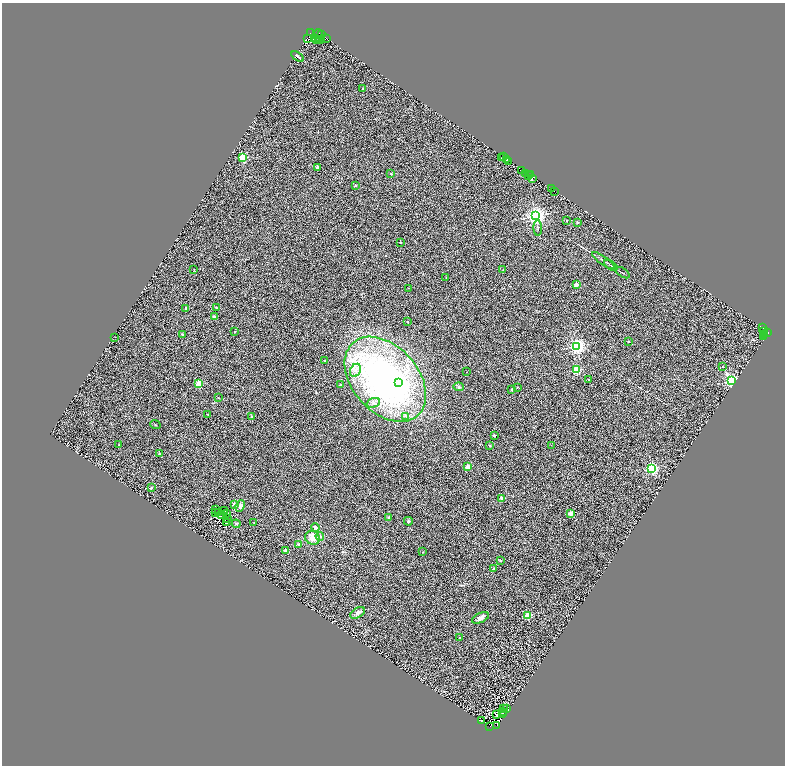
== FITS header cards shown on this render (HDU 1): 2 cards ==
NAXIS1  =                 1566
NAXIS2  =                 1527

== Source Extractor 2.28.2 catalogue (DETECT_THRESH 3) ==
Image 1566 x 1527 px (HDU 1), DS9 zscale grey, zoomed out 1/2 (1 PNG px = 2 x 2 image px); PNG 787 x 768 px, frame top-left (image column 2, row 1526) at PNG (2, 3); each listed source drawn as its Kron ellipse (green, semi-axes under 4 px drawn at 4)
Background 0.223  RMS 0.32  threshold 0.955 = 3 sigma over >= 5 px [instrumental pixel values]
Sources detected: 173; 56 cannot appear on this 1/2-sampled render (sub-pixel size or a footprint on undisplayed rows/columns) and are neither listed nor drawn; the other 117 listed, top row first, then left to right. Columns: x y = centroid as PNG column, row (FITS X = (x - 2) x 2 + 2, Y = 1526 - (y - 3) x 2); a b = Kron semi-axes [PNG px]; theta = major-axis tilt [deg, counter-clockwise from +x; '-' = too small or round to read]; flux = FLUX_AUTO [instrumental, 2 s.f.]
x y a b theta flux
310 33 3 1 - 650
318 33 4 2 - 670
321 35 2 1 - 1200
307 38 2 1 - 890
315 38 3 2 - 390
317 39 2 1 - 410
327 39 2 1 - 150
319 40 2 1 - 700
321 40 2 1 - 270
298 56 7 2 -34 200
363 89 3 3 - 43
504 157 2 1 - 130
243 158 3 3 - 4300
501 158 2 1 - 62
507 159 3 1 - 290
509 161 2 1 - 190
317 167 2 2 - 560
522 171 2 1 - 95
391 173 2 2 - 100
525 173 2 1 - 150
528 175 2 1 - 650
531 175 2 1 - 79
532 178 2 1 - 480
355 185 2 2 - 180
551 188 3 2 - 160
554 191 2 1 - 54
535 216 3 3 - 40000
567 221 2 2 - 110
577 222 2 2 - 170
538 228 8 2 -88 64
400 242 3 1 - 21
603 260 13 2 -35 120
611 265 8 2 -33 84
194 270 2 1 - 25
503 270 2 2 - 27
622 272 8 1 -32 52
446 277 2 2 - 30
576 285 2 2 - 890
409 288 2 2 - 45
216 307 3 3 - 61
186 308 2 2 - 390
214 317 2 2 - 470
408 322 2 2 - 130
762 328 2 2 - 430
764 331 2 1 - 67
234 332 2 2 - 94
768 332 2 2 - 1700
183 335 2 2 - 210
765 335 4 2 - 350
115 337 2 1 - 99
763 337 2 1 - 52
628 341 2 2 - 43
577 346 3 3 - 23000
325 361 2 2 - 85
722 367 2 2 - 37
355 370 7 5 61 270
576 370 3 3 - 5300
467 372 2 2 - 26
385 379 49 33 -48 21000
589 379 2 2 - 59
732 381 3 3 - 19000
399 382 3 3 - 1500
199 384 2 2 - 2300
340 385 2 2 - 240
459 387 5 4 - 78
518 387 2 2 - 29
512 389 2 2 - 250
218 398 2 2 - 37
373 403 7 4 20 190
208 415 2 1 - 39
405 416 4 3 - 77
252 417 4 2 - 65
155 425 5 2 - 36
494 436 2 2 - 270
119 444 3 2 - 32
489 445 2 2 - 88
551 445 2 1 - 12
159 453 4 3 - 45
468 467 2 2 - 1600
651 469 3 3 - 13000
151 488 3 2 - 59
502 498 2 2 - 610
234 504 2 2 - 510
240 506 6 4 65 190
215 509 2 1 - 8.4
224 510 2 1 - 19
219 512 2 2 - 16
216 513 2 2 - 6.3
570 513 2 2 - 940
222 514 2 1 - 43
227 514 3 1 - 42
388 517 4 3 - 59
227 519 3 2 - 70
408 521 4 4 - 87
254 522 2 2 - 41
227 523 2 1 - 39
236 524 4 3 - 47
315 528 4 4 - 140
320 536 4 4 - 130
312 538 7 7 - 600
299 545 2 2 - 380
286 550 2 2 - 560
423 552 2 2 - 56
500 560 2 2 - 110
494 568 3 2 - 38
358 613 8 5 31 220
527 615 3 2 - 3400
480 618 9 5 26 220
459 638 2 2 - 71
506 708 3 1 - 23
503 709 3 1 - 22
503 712 2 1 - 15
502 713 3 1 - 23
497 715 2 2 - 23
481 720 2 1 - 17
497 725 2 2 - 350
490 726 2 1 - 180
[56 sub-pixel or undisplayed-footprint detections neither listed nor drawn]